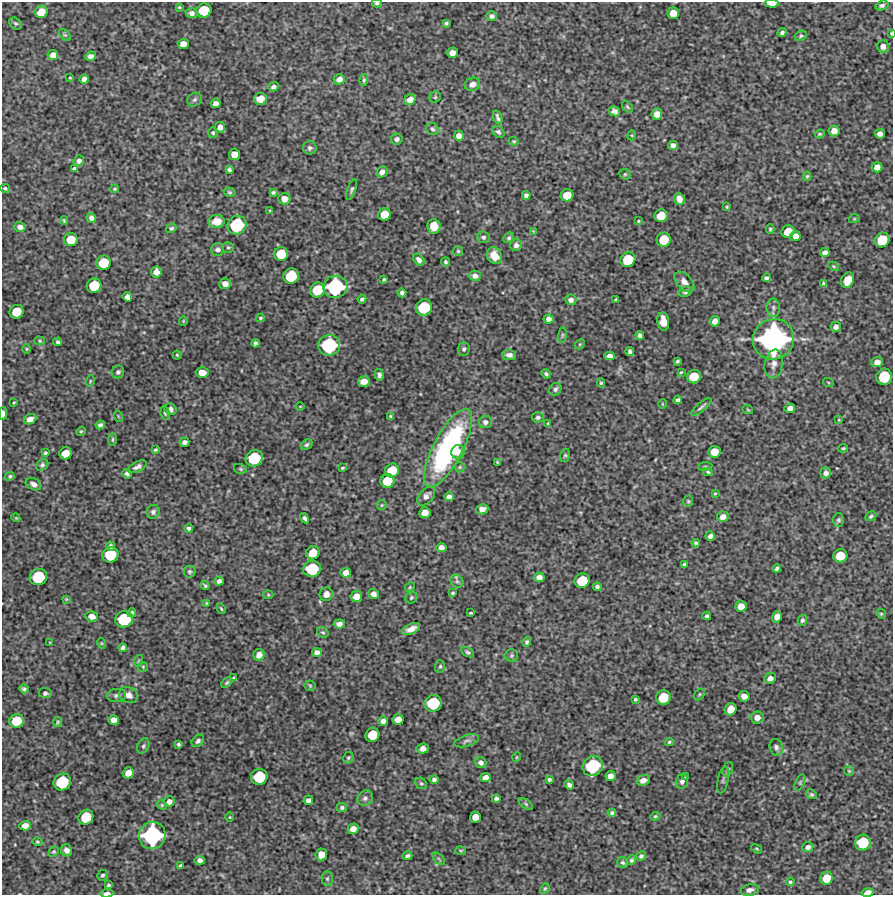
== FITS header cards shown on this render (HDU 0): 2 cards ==
NAXIS1  =                  891 /Length X axis
NAXIS2  =                  893 /Length Y axis

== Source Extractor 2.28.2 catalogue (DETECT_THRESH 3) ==
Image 891 x 893 px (HDU 0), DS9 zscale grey, 1 PNG px = 1 image px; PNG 895 x 897 px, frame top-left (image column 1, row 893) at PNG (2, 2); each listed source drawn as its Kron ellipse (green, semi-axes under 4 px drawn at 4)
Background 4960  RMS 250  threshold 762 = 3 sigma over >= 5 px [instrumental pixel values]
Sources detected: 354; all 354 listed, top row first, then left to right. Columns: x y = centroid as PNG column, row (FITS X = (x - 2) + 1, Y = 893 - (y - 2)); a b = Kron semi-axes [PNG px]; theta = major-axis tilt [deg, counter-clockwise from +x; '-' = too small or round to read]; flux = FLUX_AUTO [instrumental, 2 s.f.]
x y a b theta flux
377 3 5 3 - 2.9e+04
772 3 7 4 -3 1.7e+05
882 5 7 4 19 4.0e+04
179 7 4 3 - 1.8e+04
204 10 7 7 - 4.4e+05
41 12 6 6 - 2.4e+05
192 13 6 5 - 6.0e+04
673 13 6 6 - 1.9e+05
492 16 5 5 - 5.7e+04
16 23 7 5 -41 2.8e+04
446 23 3 3 - 2.5e+04
782 33 4 4 - 4.3e+04
891 33 4 3 - 1.7e+04
65 35 7 4 -43 2.4e+04
801 36 6 4 24 2.9e+04
183 44 5 5 - 1.2e+05
883 46 6 6 - 8.0e+04
452 53 5 5 - 1.1e+05
53 55 5 5 - 1.1e+05
90 56 5 4 - 6.4e+04
70 78 3 3 - 1.7e+04
84 79 5 4 - 7.2e+04
339 79 6 5 - 9.5e+04
364 80 6 4 88 2.5e+04
472 84 8 6 22 9.4e+04
273 87 5 4 - 5.6e+04
435 97 6 5 - 2.8e+04
260 99 6 6 - 1.9e+05
194 100 7 6 - 3.9e+04
410 100 6 5 - 1.2e+05
215 103 5 4 - 7.9e+04
627 107 7 4 -52 2.5e+04
614 111 6 5 - 6.5e+04
657 114 5 5 - 1.3e+05
498 117 7 3 -68 4.0e+04
220 127 5 5 - 9.0e+04
432 129 6 5 - 3.5e+04
834 131 5 5 - 1.3e+05
498 132 7 5 -39 3.9e+04
213 133 5 5 - 2.7e+04
820 134 5 3 - 2.5e+04
880 134 5 5 - 8.0e+04
632 135 5 3 - 1.7e+04
459 136 5 5 - 9.4e+04
397 139 6 5 - 5.1e+04
514 141 5 4 - 2.0e+04
673 145 5 4 - 7.2e+04
310 148 7 6 - 4.6e+04
234 154 6 5 - 1.6e+05
79 161 6 5 - 5.3e+04
877 167 5 5 - 1.1e+05
74 169 4 3 - 3.1e+04
229 170 4 3 - 3.2e+04
382 172 6 5 - 7.2e+04
625 174 6 5 - 2.5e+04
807 176 4 4 - 2.3e+04
5 188 5 4 - 2.7e+04
115 189 4 3 - 2.1e+04
352 190 11 3 70 3.3e+04
229 192 6 4 -15 2.5e+04
273 192 4 3 - 2.9e+04
526 195 4 4 - 5.0e+04
567 195 6 6 - 2.5e+05
284 199 6 6 - 1.2e+05
679 199 6 5 - 1.1e+05
727 207 3 2 - 1.7e+04
270 210 3 3 - 1.3e+04
384 214 6 6 - 2.4e+05
661 216 6 6 - 2.9e+05
91 218 5 4 - 4.9e+04
854 219 5 3 - 1.6e+04
64 220 4 2 - 1.9e+04
217 221 8 6 10 1.7e+05
638 221 4 3 - 1.7e+04
237 225 10 9 - 9.1e+05
434 226 7 6 - 2.2e+05
20 227 6 5 - 7.5e+04
171 228 5 4 - 3.1e+04
770 229 5 4 - 2.3e+04
533 231 3 3 - 1.3e+04
788 231 6 6 - 2.8e+05
795 236 5 5 - 1.1e+05
483 237 6 5 - 4.2e+04
509 238 6 4 44 3.4e+04
71 240 7 6 - 3.1e+05
664 240 7 7 - 3.9e+05
882 240 7 7 - 4.5e+05
516 245 6 5 - 5.7e+04
228 247 6 5 - 2.8e+04
218 250 6 6 - 5.9e+04
458 251 5 5 - 2.4e+04
825 253 5 4 - 7.3e+04
281 254 7 7 - 3.8e+05
494 256 9 7 -58 2.2e+05
628 259 8 7 - 4.5e+05
419 260 6 4 -49 7.1e+04
446 262 4 4 - 3.1e+04
104 263 7 7 - 4.5e+05
833 266 5 3 - 1.9e+04
156 272 5 5 - 1.1e+05
291 276 8 7 - 5.5e+05
475 276 6 5 - 7.2e+04
767 278 5 4 - 3.6e+04
384 279 3 3 - 2.0e+04
848 280 8 6 66 2.7e+05
684 282 12 7 -47 1.2e+05
225 284 6 5 - 1.0e+05
823 284 4 4 - 2.9e+04
94 286 7 7 - 4.6e+05
335 287 12 11 - 1.4e+06
318 290 8 7 - 4.5e+05
685 292 7 5 22 4.2e+04
402 293 4 4 - 4.7e+04
127 297 5 5 - 8.4e+04
362 299 4 3 - 3.5e+04
616 299 3 3 - 1.9e+04
571 300 5 5 - 6.4e+04
424 307 8 8 - 6.2e+05
773 308 9 6 -89 5.2e+04
16 312 7 6 - 3.7e+05
260 318 4 3 - 2.1e+04
549 319 5 4 - 6.9e+04
183 321 4 4 - 1.6e+04
663 321 9 6 -82 2.5e+05
715 321 5 5 - 1.0e+05
836 327 5 5 - 7.5e+04
562 335 8 4 82 2.7e+04
640 335 4 4 - 4.9e+04
773 339 21 20 - 3.7e+06
40 341 5 4 - 1.8e+04
58 342 4 3 - 3.5e+04
255 343 4 4 - 4.3e+04
580 344 5 4 - 2.2e+04
329 345 11 10 - 1.1e+06
27 349 5 3 - 1.7e+04
464 349 7 6 - 4.0e+04
630 351 4 4 - 4.6e+04
177 355 4 4 - 2.0e+04
509 355 7 5 -6 6.7e+04
609 356 5 4 - 7.9e+04
677 361 4 3 - 2.7e+04
877 362 6 5 - 1.1e+05
774 364 14 9 79 1.2e+05
118 372 6 6 - 3.9e+04
681 372 3 2 - 1.7e+04
202 373 6 5 - 1.7e+05
546 374 5 3 - 3.4e+04
379 375 5 4 - 3.9e+04
694 377 7 6 - 3.4e+05
884 377 8 8 - 5.9e+05
90 381 6 3 72 1.8e+04
364 381 6 5 - 1.3e+05
828 382 5 3 - 1.6e+04
601 383 4 4 - 2.4e+04
555 389 7 5 49 4.6e+04
678 400 4 4 - 4.6e+04
14 402 3 2 - 1.5e+04
662 404 5 3 - 1.5e+04
300 406 4 3 - 1.2e+04
701 407 13 3 40 4.0e+04
790 408 5 5 - 9.9e+04
171 409 6 5 - 5.5e+04
748 410 5 3 - 1.5e+04
3 413 6 3 -88 8.8e+04
165 413 7 4 -83 3.1e+04
118 416 6 3 -72 1.6e+04
391 416 4 3 - 2.7e+04
538 417 6 5 - 3.9e+04
30 419 6 5 - 1.1e+05
839 420 4 3 - 1.4e+04
485 422 6 6 - 5.7e+04
548 424 4 3 - 2.3e+04
100 425 5 4 - 4.9e+04
81 431 5 4 - 2.0e+04
113 439 6 3 89 2.2e+04
184 442 5 4 - 6.3e+04
306 445 6 4 33 3.5e+04
448 448 43 14 62 3.2e+06
843 448 5 3 - 2.2e+04
155 450 4 3 - 2.5e+04
458 452 7 6 - 1.2e+05
714 452 6 6 - 2.2e+05
45 453 3 3 - 2.5e+04
65 453 6 6 - 2.1e+05
565 455 6 5 - 2.8e+04
254 458 9 8 - 7.1e+05
498 462 3 2 - 1.8e+04
42 465 6 5 - 4.1e+04
705 466 7 3 8 2.1e+04
137 467 10 5 27 5.6e+04
460 467 5 5 - 2.3e+04
342 468 4 3 - 2.0e+04
240 469 6 5 - 2.5e+04
392 470 7 6 - 3.7e+05
708 472 5 3 - 2.0e+04
826 473 5 5 - 6.1e+04
127 474 5 4 - 3.6e+04
10 476 5 4 - 2.8e+04
388 481 7 6 - 4.0e+05
34 484 8 5 -27 7.1e+04
715 493 3 2 - 1.4e+04
426 496 11 7 49 8.5e+04
449 497 5 4 - 7.1e+04
688 501 5 4 - 2.3e+04
382 505 5 4 - 1.9e+04
482 509 6 5 - 9.2e+04
153 512 7 6 - 5.2e+04
425 513 6 5 - 1.6e+05
871 516 6 4 27 3.1e+04
723 517 6 5 - 1.1e+05
16 518 4 3 - 1.6e+04
305 518 5 3 - 4.1e+04
839 520 7 5 90 3.4e+04
189 528 4 4 - 4.1e+04
710 536 5 4 - 6.2e+04
696 543 4 4 - 3.7e+04
111 546 5 3 - 4.0e+04
441 547 5 5 - 9.0e+04
313 553 7 6 - 2.7e+05
110 555 8 7 - 5.8e+05
840 556 7 6 - 3.6e+05
684 564 3 3 - 2.1e+04
312 569 9 8 - 6.7e+05
777 569 4 4 - 4.3e+04
189 571 6 6 - 3.4e+04
346 573 5 5 - 1.0e+05
38 577 9 8 - 6.6e+05
539 577 5 5 - 9.5e+04
219 581 4 4 - 5.3e+04
457 581 7 6 - 4.0e+04
582 581 8 7 - 4.8e+05
205 586 5 3 - 2.4e+04
410 587 5 4 - 1.9e+04
597 587 4 4 - 3.9e+04
453 593 3 3 - 2.4e+04
326 594 7 6 - 9.4e+04
374 594 5 5 - 8.8e+04
268 595 5 3 - 1.6e+04
356 596 6 5 - 1.5e+05
411 598 6 5 - 2.7e+04
66 599 3 3 - 1.5e+04
207 603 3 3 - 1.5e+04
741 606 6 5 - 1.6e+05
221 609 5 3 - 2.0e+04
132 613 4 4 - 4.1e+04
471 613 3 2 - 1.8e+04
881 614 5 4 - 2.1e+04
92 616 6 5 - 1.1e+05
707 616 4 4 - 3.0e+04
777 617 6 5 - 8.3e+04
124 619 9 8 - 7.1e+05
802 620 5 4 - 3.5e+04
339 624 5 4 - 7.9e+04
411 629 9 5 24 1.1e+05
323 632 6 5 - 2.8e+04
50 642 4 2 - 1.3e+04
527 642 5 4 - 3.2e+04
101 643 5 3 - 1.6e+04
123 648 4 4 - 4.4e+04
317 652 5 4 - 7.8e+04
468 652 7 4 -29 3.2e+04
259 655 6 5 - 1.0e+05
512 655 6 6 - 3.3e+04
138 661 6 3 71 1.7e+04
440 666 6 5 - 2.8e+04
143 667 5 5 - 2.3e+04
234 678 4 4 - 2.2e+04
770 678 6 5 - 8.1e+04
227 683 6 4 44 2.6e+04
310 686 5 5 - 2.3e+04
24 689 4 4 - 3.4e+04
45 693 6 5 - 4.3e+04
699 694 6 4 55 2.3e+04
116 695 10 6 6 5.0e+04
128 695 10 7 -24 1.0e+05
744 696 5 5 - 1.1e+05
663 697 7 7 - 3.9e+05
635 699 3 3 - 2.3e+04
433 703 9 8 - 7.1e+05
731 709 6 5 - 2.0e+05
757 717 6 6 - 1.1e+05
398 719 5 5 - 1.4e+05
114 720 5 5 - 1.1e+05
17 721 7 7 - 3.9e+05
383 721 5 5 - 7.8e+04
58 722 5 4 - 2.3e+04
372 735 7 7 - 3.9e+05
198 741 7 5 46 4.4e+04
467 741 13 5 17 5.5e+04
669 742 4 3 - 2.3e+04
178 744 3 3 - 2.8e+04
143 746 8 5 61 3.7e+04
776 747 8 6 -72 5.6e+04
423 749 6 5 - 1.0e+05
517 757 5 3 - 1.3e+04
348 758 6 5 - 2.6e+04
481 763 6 5 - 5.8e+04
593 766 10 9 - 9.8e+05
728 769 8 5 70 3.0e+04
849 771 5 4 - 2.0e+04
128 773 6 5 - 1.6e+05
610 776 5 5 - 9.8e+04
259 777 8 8 - 6.2e+05
485 777 5 4 - 1.1e+05
686 777 3 3 - 2.1e+04
549 779 4 3 - 2.7e+04
434 780 4 3 - 4.3e+04
643 780 7 5 23 9.5e+04
723 780 13 5 78 3.9e+04
682 781 7 6 - 5.6e+04
62 782 9 8 - 7.2e+05
800 782 8 4 64 3.0e+04
421 783 6 5 - 2.8e+04
569 785 5 4 - 4.9e+04
811 794 6 4 -26 2.9e+04
365 798 8 7 - 5.9e+04
496 799 4 4 - 4.5e+04
308 800 5 4 - 6.6e+04
169 801 5 5 - 7.2e+04
526 804 8 4 -36 2.9e+04
162 805 5 4 - 2.1e+04
342 807 5 4 - 3.4e+04
612 813 4 4 - 3.6e+04
655 816 5 4 - 2.0e+04
86 817 8 7 - 4.8e+05
230 817 5 3 - 1.4e+04
475 817 6 5 - 1.6e+05
25 826 6 5 - 1.2e+05
353 829 5 5 - 1.3e+05
152 835 14 13 - 1.8e+06
37 842 5 4 - 2.1e+04
863 843 8 8 - 6.0e+05
808 847 6 5 - 6.5e+04
757 849 6 3 -31 1.9e+04
66 850 6 5 - 8.6e+04
461 851 5 4 - 1.8e+04
54 852 5 4 - 2.4e+04
321 854 6 5 - 1.7e+05
407 856 5 4 - 3.9e+04
641 856 5 4 - 3.7e+04
439 859 7 3 -45 2.4e+04
200 860 5 4 - 6.5e+04
631 860 5 4 - 3.2e+04
623 863 6 5 - 3.1e+04
181 866 4 3 - 3.3e+04
103 875 5 5 - 3.0e+04
826 878 6 6 - 2.6e+05
327 879 7 5 -90 3.4e+04
790 882 4 3 - 2.2e+04
108 885 3 3 - 2.8e+04
545 889 5 4 - 2.0e+04
749 890 9 5 14 6.2e+04
107 893 6 3 2 6.6e+04
868 893 6 4 12 1.3e+05
At the frame edge (FLAGS 8, measured only in part): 6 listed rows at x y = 377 3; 772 3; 891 33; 3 413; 107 893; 868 893